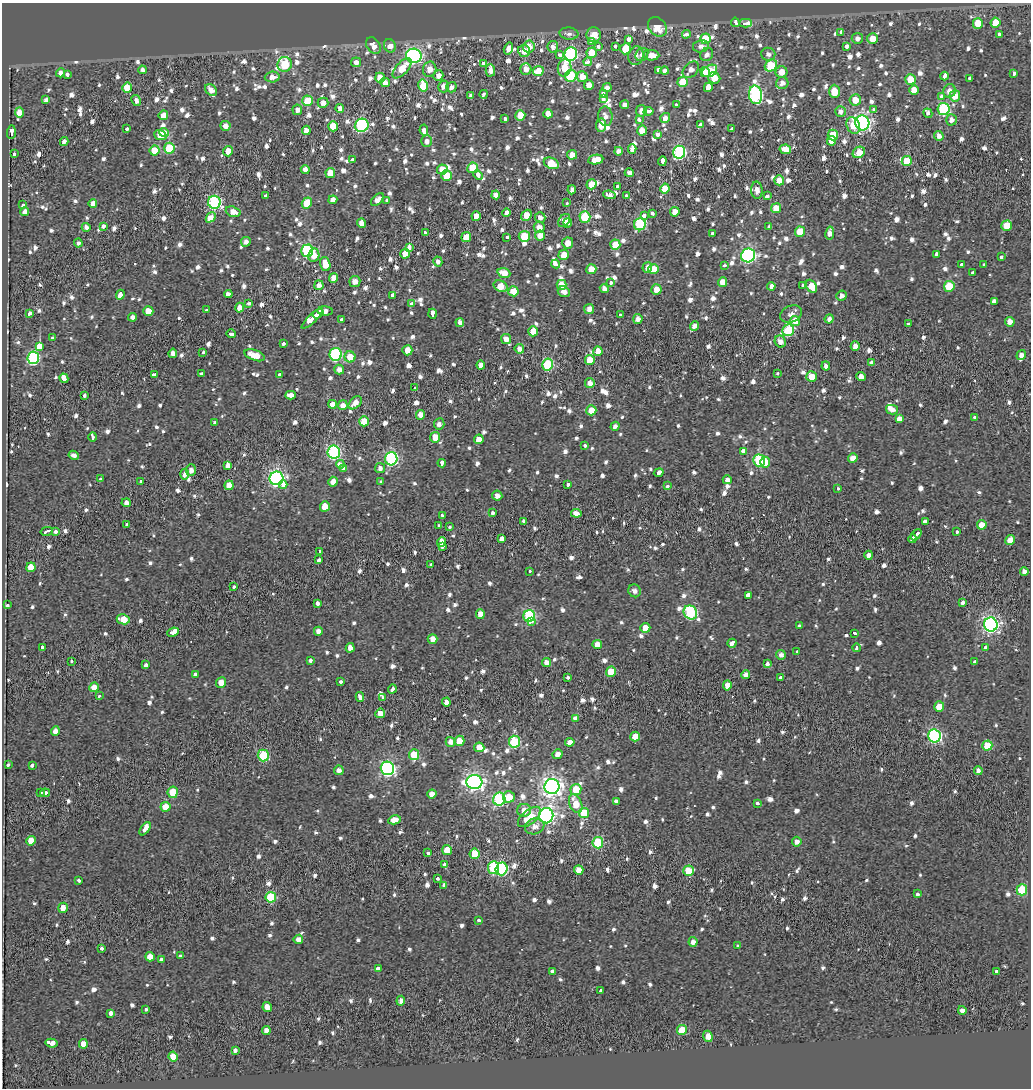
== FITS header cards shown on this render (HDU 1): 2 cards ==
NAXIS1  =                 1029
NAXIS2  =                 1086

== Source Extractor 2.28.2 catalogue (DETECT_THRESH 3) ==
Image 1029 x 1086 px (HDU 1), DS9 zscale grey, 1 PNG px = 1 image px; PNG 1033 x 1090 px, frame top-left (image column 1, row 1086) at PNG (2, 3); each listed source drawn as its Kron ellipse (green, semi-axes under 4 px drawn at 4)
Background -0.125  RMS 0.079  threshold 0.237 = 3 sigma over >= 5 px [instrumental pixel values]
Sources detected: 1306; of the 1306, the 500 brightest by FLUX_AUTO listed and drawn (806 fainter detections omitted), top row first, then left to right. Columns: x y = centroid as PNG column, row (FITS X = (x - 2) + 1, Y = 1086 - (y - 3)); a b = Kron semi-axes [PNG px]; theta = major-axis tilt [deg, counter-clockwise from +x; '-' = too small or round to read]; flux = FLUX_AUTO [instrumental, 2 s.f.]
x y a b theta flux
735 22 5 3 - 38
746 23 6 3 2 310
978 23 5 5 - 120
995 23 5 5 - 130
657 27 11 8 -47 110
841 32 4 3 - 47
569 34 9 6 -5 28
686 34 4 3 - 52
999 34 3 3 - 110
594 35 7 7 - 79
857 38 5 5 - 30
873 38 5 5 - 82
629 39 4 3 - 170
705 39 5 5 - 160
592 42 4 3 - 96
373 46 9 6 -57 48
390 46 7 5 -64 48
599 46 3 3 - 99
615 46 3 3 - 46
701 46 8 6 11 28
847 46 4 3 - 80
529 47 6 5 - 77
553 47 6 5 - 31
508 48 6 4 74 41
626 49 5 5 - 180
524 51 6 6 - 58
592 53 5 5 - 120
571 54 7 6 - 840
642 54 7 5 47 26
707 54 7 6 - 26
768 54 7 6 - 33
560 55 3 3 - 60
652 55 7 5 -5 61
414 56 8 7 - 1300
636 56 9 7 76 27
356 62 5 5 - 30
588 62 4 3 - 64
483 63 4 3 - 76
285 64 7 7 - 420
771 66 6 5 - 260
402 68 12 6 48 94
565 68 9 6 77 120
430 69 7 6 - 52
526 69 5 5 - 39
142 70 4 4 - 34
490 70 6 5 - 33
658 70 4 3 - 71
691 70 10 6 47 42
538 71 5 5 - 98
665 71 4 4 - 34
710 71 8 5 30 200
705 72 5 4 - 80
781 72 6 5 - 63
61 73 4 4 - 43
1014 74 3 3 - 120
67 75 4 3 - 64
438 76 5 5 - 44
571 76 6 5 - 300
944 76 4 3 - 290
272 77 7 5 5 40
582 77 5 5 - 72
380 78 5 5 - 83
714 78 6 5 - 85
970 78 3 3 - 100
910 79 5 5 - 110
385 82 5 5 - 36
683 82 5 5 - 130
782 83 6 6 - 35
589 85 5 4 - 61
423 86 6 5 - 160
443 86 6 5 - 37
451 87 5 5 - 33
708 87 5 4 - 280
127 88 5 5 - 110
607 88 5 4 - 28
211 90 7 5 -45 42
914 90 5 5 - 74
834 91 7 5 -89 110
949 91 7 6 - 38
484 94 4 3 - 75
603 94 4 4 - 110
756 95 9 6 -84 960
471 96 4 4 - 28
942 96 4 3 - 170
955 96 5 5 - 83
603 98 3 3 - 59
46 100 4 4 - 31
136 100 6 4 -64 30
855 100 5 5 - 74
308 101 5 5 - 190
323 103 5 5 - 47
625 105 4 4 - 30
676 105 3 3 - 40
340 108 4 4 - 43
873 109 3 3 - 38
943 109 6 6 - 550
297 110 5 5 - 29
641 111 6 5 - 31
649 111 5 3 - 64
840 111 5 5 - 27
19 112 5 4 - 56
928 113 5 3 - 77
548 114 5 4 - 50
163 115 5 4 - 59
520 115 5 5 - 100
605 116 10 7 -83 32
665 118 5 4 - 35
505 119 4 3 - 130
639 120 4 3 - 52
951 120 6 5 - 33
862 123 7 7 - 1900
362 125 7 6 - 770
601 125 7 5 81 70
701 125 3 3 - 67
853 125 8 6 -66 95
225 126 5 4 - 41
333 126 5 4 - 120
127 129 3 3 - 39
732 129 4 3 - 62
306 130 4 4 - 40
424 130 5 4 - 32
642 131 5 5 - 70
11 132 7 3 87 200
164 132 5 4 - 79
657 134 3 3 - 95
160 135 6 5 - 110
833 135 5 5 - 100
939 136 5 4 - 32
64 141 4 4 - 27
427 141 5 5 - 30
831 141 5 4 - 50
169 148 5 5 - 280
632 149 5 4 - 42
785 149 6 5 - 69
155 150 5 5 - 160
228 151 5 4 - 56
619 151 4 4 - 27
679 152 6 6 - 870
859 152 6 5 - 94
14 154 3 3 - 120
572 155 5 4 - 46
596 159 8 4 9 85
353 160 3 3 - 220
662 161 5 3 - 200
907 161 5 5 - 200
551 163 8 5 -23 130
473 168 5 5 - 230
305 169 4 4 - 48
442 169 5 5 - 82
330 173 5 5 - 79
629 173 5 4 - 32
446 175 5 5 - 120
478 175 5 4 - 180
779 180 5 5 - 62
591 184 5 5 - 93
617 186 3 3 - 32
665 189 5 4 - 100
572 190 4 4 - 28
757 190 8 5 -86 35
496 195 4 4 - 43
609 195 6 4 -8 28
266 196 3 3 - 92
626 196 3 3 - 41
767 196 4 3 - 110
377 199 8 5 44 33
333 200 4 4 - 46
386 201 3 3 - 52
214 202 6 6 - 820
93 203 4 4 - 33
307 203 6 5 - 130
567 203 3 3 - 43
23 205 3 3 - 43
776 208 5 5 - 100
25 212 4 4 - 34
233 212 7 5 -19 50
675 212 5 4 - 66
506 213 4 4 - 78
652 213 3 3 - 140
526 215 6 4 50 71
476 216 5 4 - 65
644 216 4 3 - 60
211 217 6 4 47 580
585 217 6 5 - 280
540 218 5 5 - 31
564 220 7 5 52 44
361 223 5 4 - 50
568 223 5 4 - 26
640 224 6 5 - 540
103 226 3 3 - 77
1007 226 5 5 - 150
86 227 4 4 - 27
539 227 6 5 - 52
769 227 3 3 - 390
425 232 3 3 - 51
800 232 5 5 - 180
830 233 6 4 79 41
712 234 3 3 - 72
540 235 5 5 - 60
524 236 5 5 - 170
466 237 5 4 - 83
507 237 3 3 - 38
246 242 5 5 - 28
78 243 4 3 - 44
568 243 5 5 - 62
615 245 5 5 - 110
410 247 3 3 - 320
307 251 6 6 - 740
405 254 5 4 - 110
936 254 4 3 - 100
314 255 7 5 80 60
564 255 5 5 - 73
748 255 7 6 - 1100
1001 256 3 3 - 42
438 261 5 4 - 28
325 264 7 5 -72 82
556 264 4 3 - 130
724 265 3 3 - 46
962 265 3 3 - 39
984 265 3 3 - 100
647 267 5 5 - 40
591 269 5 5 - 89
653 269 5 5 - 88
504 273 6 5 - 69
973 273 4 3 - 85
334 278 5 4 - 65
355 281 5 5 - 38
610 282 3 3 - 98
722 282 5 4 - 70
319 285 5 4 - 30
561 285 5 5 - 81
803 285 3 3 - 53
501 286 7 5 -28 91
771 286 4 4 - 26
812 286 7 5 -63 95
949 286 5 5 - 190
604 289 4 4 - 28
656 289 5 5 - 54
513 291 5 5 - 110
564 292 6 5 - 37
228 294 4 3 - 74
120 295 5 3 - 240
393 295 3 3 - 130
841 296 5 5 - 32
994 302 4 3 - 370
249 303 4 3 - 74
412 304 4 3 - 84
240 308 5 4 - 65
589 309 5 5 - 40
206 310 3 3 - 30
148 311 5 5 - 93
325 311 8 4 -3 42
29 313 4 3 - 130
318 313 6 3 34 230
432 314 5 3 - 170
791 314 11 8 23 31
620 315 3 3 - 29
132 317 4 4 - 27
312 318 14 3 45 500
341 319 4 3 - 73
638 319 5 4 - 27
829 319 5 4 - 29
795 321 5 5 - 97
460 322 4 4 - 34
1010 322 5 4 - 48
908 324 3 3 - 60
695 326 5 4 - 38
788 330 6 5 - 390
533 331 5 4 - 87
231 334 4 3 - 140
52 338 3 3 - 42
506 339 5 5 - 52
780 341 6 5 - 37
284 343 3 3 - 58
855 346 5 4 - 41
40 347 4 3 - 2300
519 349 5 4 - 37
407 350 5 5 - 59
598 351 5 4 - 70
173 353 5 4 - 35
203 353 3 3 - 34
336 354 6 6 - 700
255 355 11 5 -18 88
1021 355 5 4 - 29
350 357 5 5 - 82
33 358 6 6 - 760
590 360 5 5 - 100
871 362 4 3 - 87
481 365 4 4 - 35
548 365 6 5 - 500
826 366 4 4 - 28
339 369 5 5 - 40
201 374 3 3 - 27
280 374 3 3 - 43
778 374 3 3 - 67
154 375 4 3 - 120
812 377 5 5 - 100
861 377 4 4 - 41
64 378 5 3 - 410
590 383 5 4 - 42
414 388 3 3 - 33
85 395 3 3 - 62
291 395 5 4 - 89
355 403 8 5 45 48
332 404 4 4 - 48
343 405 5 5 - 39
591 410 5 5 - 96
892 410 6 4 -15 35
420 415 5 4 - 46
975 417 3 3 - 36
899 419 4 4 - 220
364 421 5 5 - 120
214 423 3 3 - 30
439 424 5 5 - 29
615 426 5 4 - 29
93 437 4 3 - 40
435 437 5 5 - 91
479 439 5 4 - 72
585 446 4 3 - 36
743 451 3 3 - 780
334 452 6 6 - 890
74 455 5 4 - 26
853 458 5 4 - 54
391 459 6 6 - 940
759 460 6 6 - 500
765 462 5 4 - 78
442 463 4 3 - 96
340 464 4 3 - 87
227 466 4 3 - 260
344 468 4 3 - 87
380 468 5 5 - 26
191 470 6 5 - 31
659 473 5 3 - 180
185 474 5 4 - 29
276 478 7 6 - 1800
100 479 3 3 - 42
727 480 4 4 - 27
141 481 3 3 - 34
333 482 5 4 - 54
381 482 4 3 - 57
229 485 4 4 - 77
283 485 4 4 - 59
567 485 3 3 - 61
667 486 3 3 - 62
837 488 3 3 - 59
497 495 5 5 - 34
126 503 4 4 - 36
325 506 5 5 - 100
492 513 3 3 - 170
576 513 5 4 - 33
442 515 3 3 - 81
523 521 3 3 - 58
925 521 4 3 - 66
127 525 3 3 - 77
438 525 3 3 - 43
982 525 5 4 - 69
449 527 3 3 - 46
47 531 6 3 14 220
957 531 3 3 - 33
55 532 3 3 - 120
916 535 6 3 51 360
501 539 4 3 - 270
913 539 4 3 - 210
1010 540 5 4 - 76
441 542 5 4 - 69
442 546 4 3 - 92
320 551 4 3 - 53
869 555 4 4 - 30
319 560 4 3 - 62
431 565 3 3 - 38
31 567 5 4 - 68
530 571 3 3 - 36
1024 571 4 4 - 31
234 587 3 3 - 99
635 591 6 6 - 26
748 595 4 3 - 500
317 603 4 3 - 63
963 603 4 3 - 80
8 605 3 3 - 120
690 612 7 6 - 730
480 614 5 4 - 52
529 616 6 6 - 710
123 619 6 5 - 100
531 621 3 3 - 95
991 625 7 7 - 2000
799 626 3 3 - 43
645 628 5 4 - 91
318 631 4 4 - 31
173 632 6 4 23 470
855 633 4 3 - 120
433 639 5 5 - 41
732 643 5 3 - 130
597 644 4 4 - 58
42 647 3 3 - 27
350 648 4 4 - 49
856 648 4 3 - 120
986 648 4 3 - 84
797 651 3 3 - 58
781 655 5 4 - 28
71 661 3 3 - 29
310 661 3 3 - 55
547 662 4 4 - 48
975 662 4 3 - 63
767 664 4 3 - 87
146 665 4 3 - 92
611 672 5 5 - 110
195 675 3 3 - 240
746 675 4 4 - 41
567 677 3 3 - 85
781 678 4 3 - 420
221 682 5 5 - 56
340 682 3 3 - 89
727 685 5 4 - 58
94 687 5 4 - 86
392 689 4 3 - 94
100 696 3 3 - 28
360 697 5 4 - 33
383 698 3 3 - 48
446 702 4 4 - 39
939 707 5 5 - 61
380 713 5 4 - 54
575 718 4 3 - 80
55 731 5 4 - 40
635 736 5 5 - 89
934 736 6 6 - 990
459 741 5 5 - 100
450 742 5 5 - 33
514 742 6 5 - 320
570 742 5 4 - 42
987 745 5 5 - 190
479 747 5 4 - 69
557 754 5 4 - 39
414 755 5 5 - 200
263 756 6 5 - 370
8 764 4 3 - 64
32 765 4 3 - 51
387 768 7 6 - 1400
339 770 5 5 - 30
978 771 4 4 - 29
474 782 8 7 - 2400
552 786 7 7 - 3400
576 790 6 5 - 140
40 792 3 2 - 51
173 792 5 5 - 140
45 793 5 3 - 110
432 794 4 4 - 41
509 797 6 5 - 82
499 799 6 6 - 660
616 802 4 3 - 130
576 804 10 6 -67 110
757 804 3 3 - 86
165 807 5 5 - 100
524 810 7 6 - 59
584 813 5 5 - 220
546 816 7 7 - 1800
529 817 14 7 39 140
395 820 6 4 12 55
535 826 10 8 18 44
145 829 7 4 54 120
31 841 5 4 - 98
797 842 5 5 - 30
598 843 5 5 - 350
447 850 5 5 - 100
428 853 4 3 - 120
475 854 5 5 - 180
444 864 4 3 - 74
493 868 6 5 - 440
502 869 6 6 - 620
579 870 5 4 - 73
688 871 5 5 - 180
438 879 3 3 - 67
79 880 4 3 - 55
444 885 4 3 - 200
1022 890 5 5 - 290
917 894 3 3 - 65
271 897 5 5 - 270
63 908 5 4 - 48
479 920 3 3 - 46
298 939 5 4 - 40
693 942 5 4 - 35
738 945 3 3 - 89
101 949 3 3 - 42
180 956 4 3 - 68
150 957 5 4 - 62
161 960 4 3 - 78
378 968 3 3 - 170
553 971 4 3 - 78
996 971 3 3 - 36
600 991 3 3 - 33
401 1001 5 4 - 33
267 1007 5 4 - 61
145 1009 3 3 - 36
962 1010 4 4 - 29
110 1013 4 4 - 79
266 1030 4 4 - 33
682 1030 5 5 - 150
708 1036 6 4 -68 51
52 1043 6 4 -11 240
83 1044 5 4 - 55
235 1050 3 3 - 97
173 1056 5 4 - 110
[806 fainter detections neither listed nor drawn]